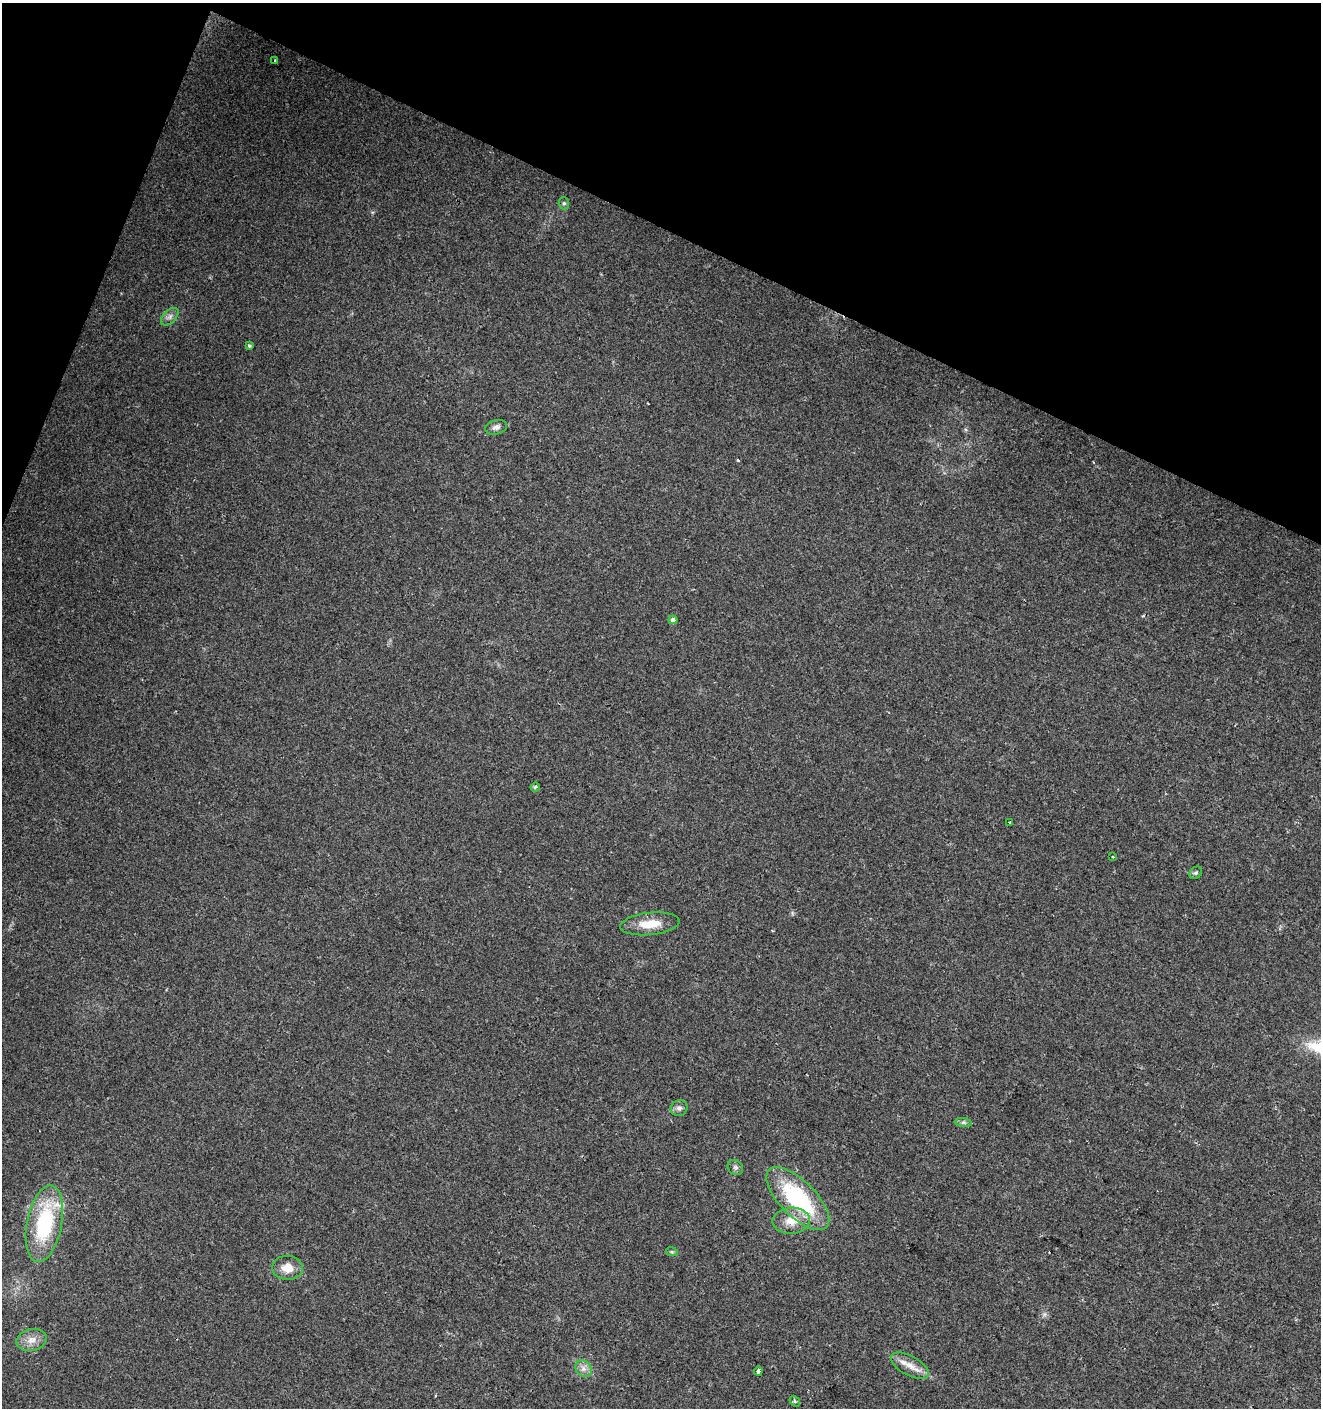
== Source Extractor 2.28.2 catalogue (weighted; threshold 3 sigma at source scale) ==
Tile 2 of 4 x 4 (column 2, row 1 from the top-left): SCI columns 1590-2908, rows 4219-5624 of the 5750 x 5630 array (HDU 1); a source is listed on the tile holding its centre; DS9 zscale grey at full resolution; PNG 1323 x 1410 px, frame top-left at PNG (2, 3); each listed source drawn as its Kron ellipse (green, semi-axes under 4 px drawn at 4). Shown black and unused: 19% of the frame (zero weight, under 2 of 3 exposures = <1% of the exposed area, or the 3 px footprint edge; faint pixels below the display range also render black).
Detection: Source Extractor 2.28.2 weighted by HDU 2 'WHT'; one run over the whole footprint, this tile lists its part. Background 0.0782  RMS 0.0098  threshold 0.0443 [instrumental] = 3 sigma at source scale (4.5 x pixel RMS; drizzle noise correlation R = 1.50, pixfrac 1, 0.0396/0.0396 arcsec/px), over >= 5 px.
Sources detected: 24; all 24 listed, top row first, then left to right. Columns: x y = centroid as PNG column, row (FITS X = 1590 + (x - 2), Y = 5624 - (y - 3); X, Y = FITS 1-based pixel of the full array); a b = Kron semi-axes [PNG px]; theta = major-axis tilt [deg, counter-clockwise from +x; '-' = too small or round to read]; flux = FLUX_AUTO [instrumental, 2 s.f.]
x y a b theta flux
275 61 4 3 - 3.8
564 203 6 5 - 1.8
170 317 10 6 46 4.1
249 346 3 3 - 1.9
496 427 11 7 14 4
673 620 4 4 - 24
535 787 4 3 - 2.1
1009 822 3 3 - 2.1
1113 857 3 2 - 1.5
1196 873 7 5 40 1.9
650 924 30 11 6 19
679 1108 8 8 - 3.7
963 1123 8 4 -8 2
735 1167 8 7 - 2.7
798 1199 41 18 -45 100
791 1221 18 13 4 15
44 1224 39 17 79 86
672 1252 6 4 -18 1.4
287 1268 15 12 -2 13
32 1340 15 11 13 9.7
910 1366 21 9 -29 12
583 1369 9 7 -45 5
758 1371 4 4 - 5.5
795 1401 6 4 -50 1.8